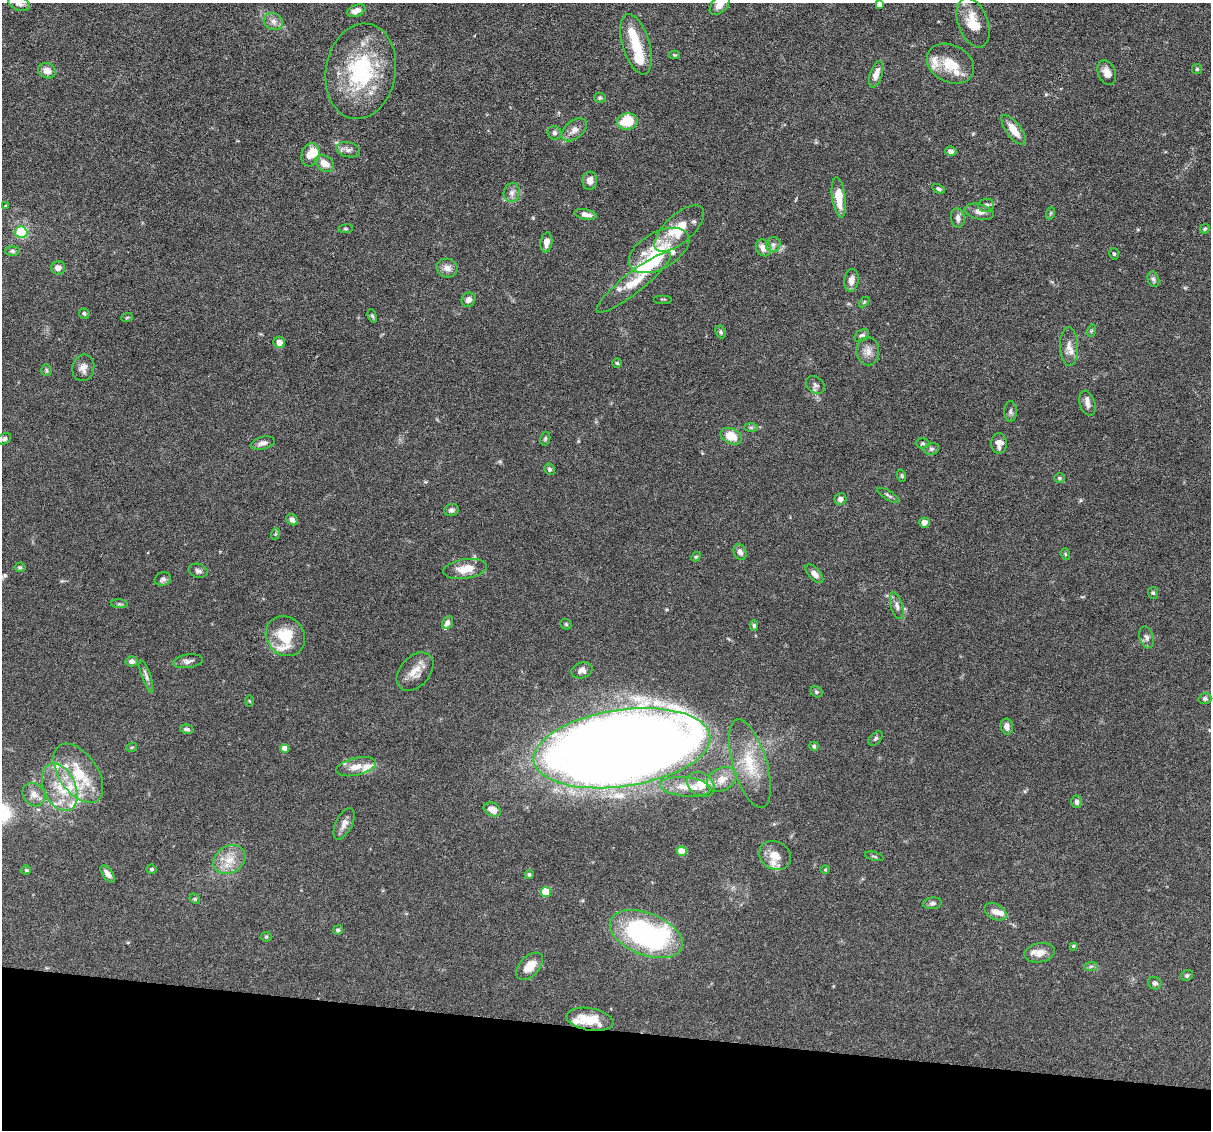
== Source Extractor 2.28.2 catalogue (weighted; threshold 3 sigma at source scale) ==
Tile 15 of 4 x 4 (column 3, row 4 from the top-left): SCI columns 2421-3629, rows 232-1359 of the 4839 x 4859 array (HDU 1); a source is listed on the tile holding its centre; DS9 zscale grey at full resolution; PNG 1213 x 1132 px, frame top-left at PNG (2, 3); each listed source drawn as its Kron ellipse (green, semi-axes under 4 px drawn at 4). Shown black and unused: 9% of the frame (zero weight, under 3 of 6 exposures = <1% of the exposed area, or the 3 px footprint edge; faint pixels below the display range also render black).
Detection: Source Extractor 2.28.2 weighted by HDU 2 'WHT'; one run over the whole footprint, this tile lists its part. Background 0.0627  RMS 0.003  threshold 0.0122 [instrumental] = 3 sigma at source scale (4.09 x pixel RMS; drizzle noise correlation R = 1.36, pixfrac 0.8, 0.05/0.05 arcsec/px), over >= 5 px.
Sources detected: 173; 1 too faint to see at this stretch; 3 inside a brighter object's white glare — neither listed nor drawn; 21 inside a brighter listed object's ellipse — not listed separately; the other 148 listed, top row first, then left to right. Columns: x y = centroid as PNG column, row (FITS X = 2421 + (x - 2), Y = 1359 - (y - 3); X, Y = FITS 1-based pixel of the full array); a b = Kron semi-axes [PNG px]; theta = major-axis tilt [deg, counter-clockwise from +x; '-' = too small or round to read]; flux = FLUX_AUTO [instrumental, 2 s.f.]
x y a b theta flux
19 3 11 7 -22 1.3
720 4 12 7 49 2.4
879 5 4 4 - 0.94
356 11 10 5 20 1.7
273 22 10 8 -30 1.5
973 23 26 15 -69 6.1
636 44 31 13 -73 7.6
675 55 5 4 - 0.3
951 64 25 18 -27 7
1197 69 5 5 - 0.38
47 71 9 7 -26 2.2
361 71 48 35 80 28
1107 73 13 8 -68 2
876 74 14 6 72 2.5
600 98 6 4 -8 0.4
627 121 10 8 2 7.4
574 130 14 9 39 1.8
1014 130 18 7 -53 3.6
554 133 7 6 - 0.65
348 150 12 7 -13 1.2
951 151 5 4 - 1
310 155 12 9 74 3.4
325 163 10 7 -36 2.8
590 181 9 7 84 1.6
938 189 7 4 -26 0.51
512 193 9 8 - 1.3
839 198 20 6 -83 5.2
986 205 8 6 5 1
6 206 4 3 - 0.26
979 212 14 7 -14 1.7
1051 213 6 4 70 0.36
586 214 11 5 -11 1.6
958 218 10 7 -82 1.2
679 228 31 14 42 9
346 229 7 3 8 0.35
1205 229 5 4 - 0.36
21 232 6 6 - 14
546 242 10 6 81 1.9
773 245 7 7 - 0.97
763 248 9 7 -61 2.1
659 250 33 18 29 10
12 251 7 5 -2 0.55
1114 254 6 4 -74 0.4
58 268 7 7 - 1.7
447 268 10 9 - 1.9
1153 279 8 5 -69 0.59
851 280 11 7 82 1.9
634 282 47 10 38 6.9
663 299 9 2 0 0.24
469 300 7 6 - 1.3
864 302 6 3 45 0.28
84 313 5 5 - 0.6
372 316 7 4 -69 0.45
127 317 6 3 20 0.29
1091 331 6 4 72 0.39
721 332 7 5 -64 0.48
862 336 8 5 33 0.85
279 342 6 5 - 2
1069 347 19 9 -87 2.3
868 351 14 11 -86 2.2
617 363 4 4 - 0.37
83 368 13 11 77 1.9
46 370 6 5 - 0.41
815 385 10 8 -40 0.99
1087 403 13 7 -72 1.4
1011 411 10 6 -89 0.78
751 428 7 4 0 0.49
731 436 11 7 -26 4.7
4 439 7 5 26 0.62
545 439 7 5 75 0.48
263 443 12 6 14 1.3
923 443 7 5 -2 0.51
999 443 10 7 -88 1.9
931 449 8 6 13 0.67
550 469 6 5 - 0.61
902 476 6 4 -71 0.34
1060 478 5 4 - 0.38
888 495 13 4 -31 0.74
841 499 6 5 - 1.4
451 510 7 6 - 0.76
292 520 6 5 - 1.3
924 523 5 5 - 1.5
275 534 6 3 70 0.31
740 552 8 6 -67 1.3
1065 554 6 3 -72 0.28
696 557 5 3 - 0.38
20 567 5 5 - 0.4
465 569 22 10 8 4
198 571 10 7 -16 0.85
814 574 11 5 -48 1.6
163 579 8 6 15 0.74
1153 593 6 5 - 0.43
119 604 8 3 -5 0.43
897 606 14 6 -74 1.2
448 623 6 5 - 0.95
566 624 6 4 -43 0.36
754 625 5 4 - 0.44
285 636 21 18 -49 9
1147 637 11 7 -73 0.96
132 661 6 5 - 1.2
188 661 15 6 8 1.2
582 670 11 8 16 1.2
415 672 22 15 48 3.8
146 676 17 4 -71 0.98
817 692 6 5 - 0.52
1205 699 6 5 - 0.63
249 701 5 4 - 0.27
1007 726 8 6 -78 1.4
187 729 7 4 -14 0.63
876 738 8 5 45 0.57
814 746 5 4 - 0.59
132 747 5 3 - 0.26
285 748 4 4 - 3
622 748 89 38 8 760
750 763 46 17 -74 11
356 767 20 8 14 3.2
78 773 33 19 -55 12
722 779 15 11 27 3.4
701 784 15 11 -37 3.5
60 787 25 16 -67 8.5
686 787 25 9 -5 3.3
34 794 12 10 -49 2.1
1077 802 6 5 - 0.67
492 810 9 6 -25 2.5
344 824 17 8 64 1.8
682 851 5 4 - 4.9
775 856 17 14 -27 3.7
874 856 9 3 -15 0.37
229 859 17 13 32 4.4
152 869 5 5 - 0.46
26 870 4 4 - 0.32
825 870 4 4 - 0.24
108 874 10 5 -53 1.4
529 875 4 4 - 0.51
546 892 5 5 - 9.2
195 899 6 4 -46 0.36
932 903 9 6 7 0.72
995 912 12 7 -28 1.7
338 930 5 4 - 0.51
646 934 38 21 -21 59
266 937 5 5 - 0.36
1073 946 4 4 - 0.3
1040 953 15 9 11 2.8
530 966 16 9 45 4
1091 966 7 4 3 0.53
1187 975 6 5 - 0.5
1155 983 7 6 - 0.75
590 1019 24 11 -10 5.6
Isophote crosses this tile's border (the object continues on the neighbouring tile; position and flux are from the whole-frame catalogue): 3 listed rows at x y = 19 3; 720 4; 973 23